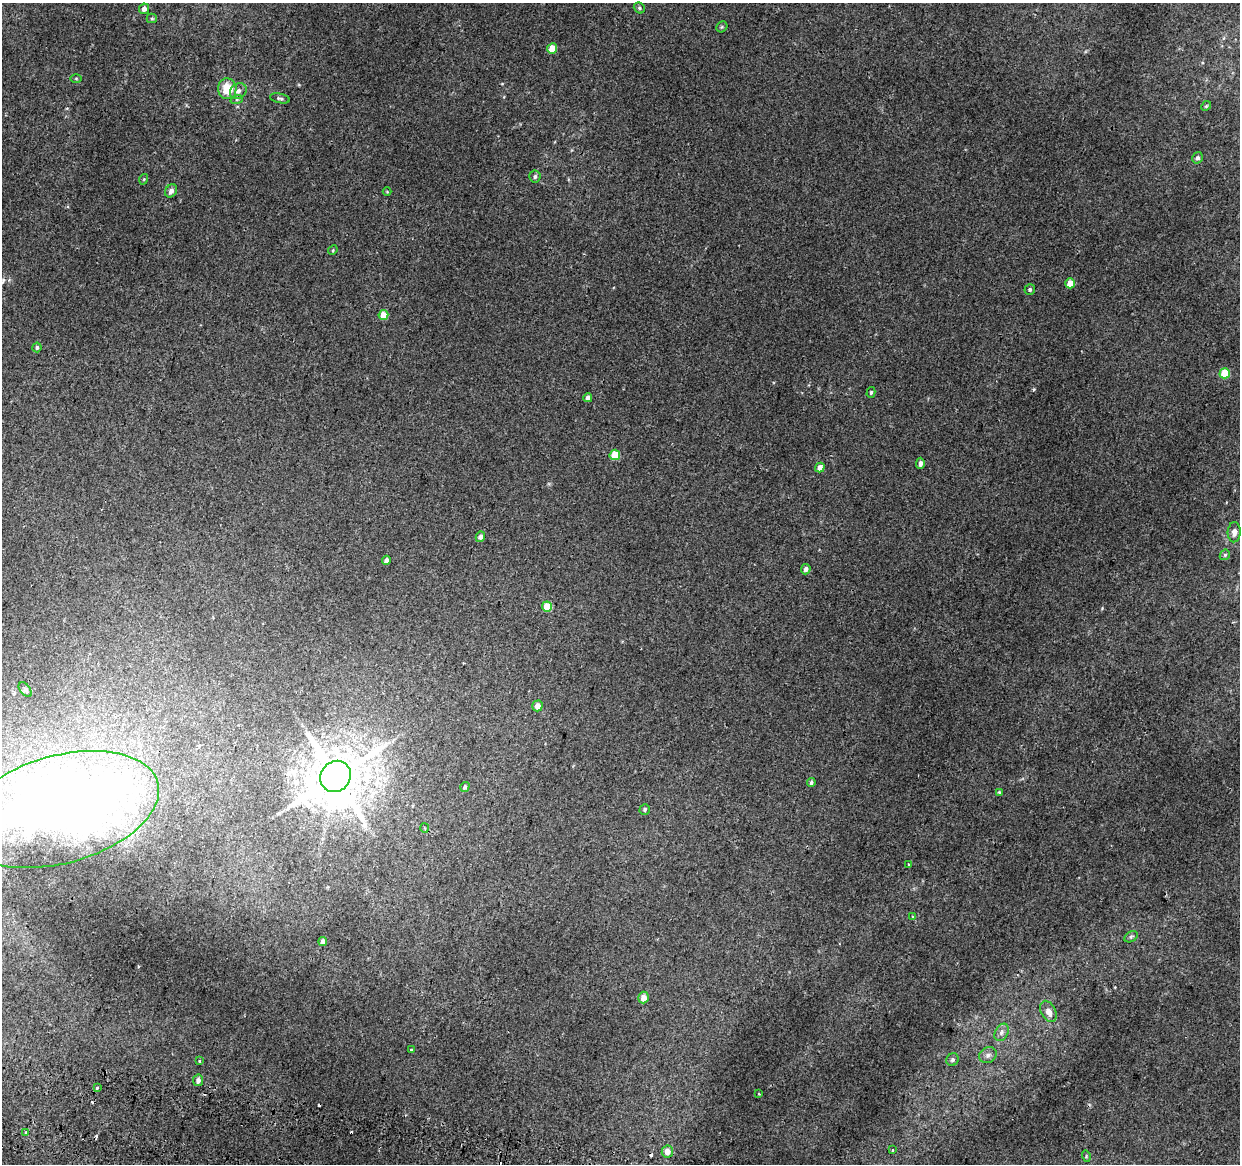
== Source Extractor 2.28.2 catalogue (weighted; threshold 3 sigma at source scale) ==
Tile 7 of 4 x 4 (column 3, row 2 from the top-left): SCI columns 2487-3724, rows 2606-3767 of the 4984 x 5270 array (HDU 1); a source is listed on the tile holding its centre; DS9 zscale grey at full resolution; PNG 1242 x 1166 px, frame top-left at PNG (2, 3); each listed source drawn as its Kron ellipse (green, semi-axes under 4 px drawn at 4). Shown black and unused: <1% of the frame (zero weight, under 2 of 3 exposures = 3% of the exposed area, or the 3 px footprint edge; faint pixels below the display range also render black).
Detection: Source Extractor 2.28.2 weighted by HDU 2 'WHT'; one run over the whole footprint, this tile lists its part. Background 0.00417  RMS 0.0043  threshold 0.0193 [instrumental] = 3 sigma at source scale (4.5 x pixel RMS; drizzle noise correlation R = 1.50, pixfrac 1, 0.0396/0.0396 arcsec/px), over >= 5 px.
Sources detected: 69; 2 inside a brighter object's white glare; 7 cosmic-ray / hot-pixel residue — neither listed nor drawn; the other 60 listed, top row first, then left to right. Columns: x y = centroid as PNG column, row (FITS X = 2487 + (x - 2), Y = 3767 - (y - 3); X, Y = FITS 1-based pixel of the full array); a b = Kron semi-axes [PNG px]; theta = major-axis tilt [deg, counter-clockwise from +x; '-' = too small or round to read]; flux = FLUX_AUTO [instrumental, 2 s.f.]
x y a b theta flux
639 8 6 5 - 0.84
144 9 5 5 - 2
152 18 5 4 - 0.59
722 27 6 5 - 0.62
552 48 5 5 - 7.4
76 78 6 4 -1 0.46
227 89 10 9 - 9.6
238 91 9 7 37 1.7
280 98 10 4 -11 1
237 99 6 4 19 0.68
1206 106 5 4 - 0.5
1198 158 6 5 - 1.2
535 177 6 5 - 0.91
144 179 5 3 - 0.37
171 191 7 5 55 1.5
387 192 4 3 - 0.31
333 250 5 4 - 0.47
1070 283 5 4 - 6
1030 289 5 5 - 0.83
383 315 5 5 - 7.8
37 347 5 4 - 0.9
1225 373 5 5 - 11
871 392 5 4 - 0.6
588 398 4 4 - 1.6
615 455 5 5 - 13
920 463 5 4 - 1.4
820 468 5 4 - 3.3
1234 532 10 6 87 2.3
480 537 5 4 - 1.5
1225 555 6 4 44 0.66
386 560 4 4 - 1.8
806 569 5 5 - 1.7
547 606 5 5 - 9.9
25 690 8 5 -52 0.82
537 706 5 5 - 3
336 776 16 14 51 2600
811 782 4 4 - 0.8
465 787 5 4 - 1.1
999 792 4 3 - 0.5
60 809 101 54 15 470
645 809 5 5 - 0.72
424 828 5 3 - 0.5
908 865 3 3 - 1.2
912 916 3 2 - 0.39
1131 937 7 5 29 0.8
323 941 4 4 - 2
643 998 6 5 - 3.6
1048 1011 11 7 -62 3.1
1002 1032 9 6 61 1.7
411 1050 3 3 - 1.9
988 1055 9 7 29 1.7
952 1060 7 6 - 1
200 1061 3 3 - 0.91
198 1080 6 5 - 1.6
97 1087 4 3 - 1
759 1094 3 2 - 0.5
26 1133 3 3 - 1.5
892 1150 3 3 - 0.95
667 1151 6 5 - 4.1
1086 1156 6 3 -73 0.42
Isophote crosses this tile's border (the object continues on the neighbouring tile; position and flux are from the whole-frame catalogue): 1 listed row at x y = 60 809